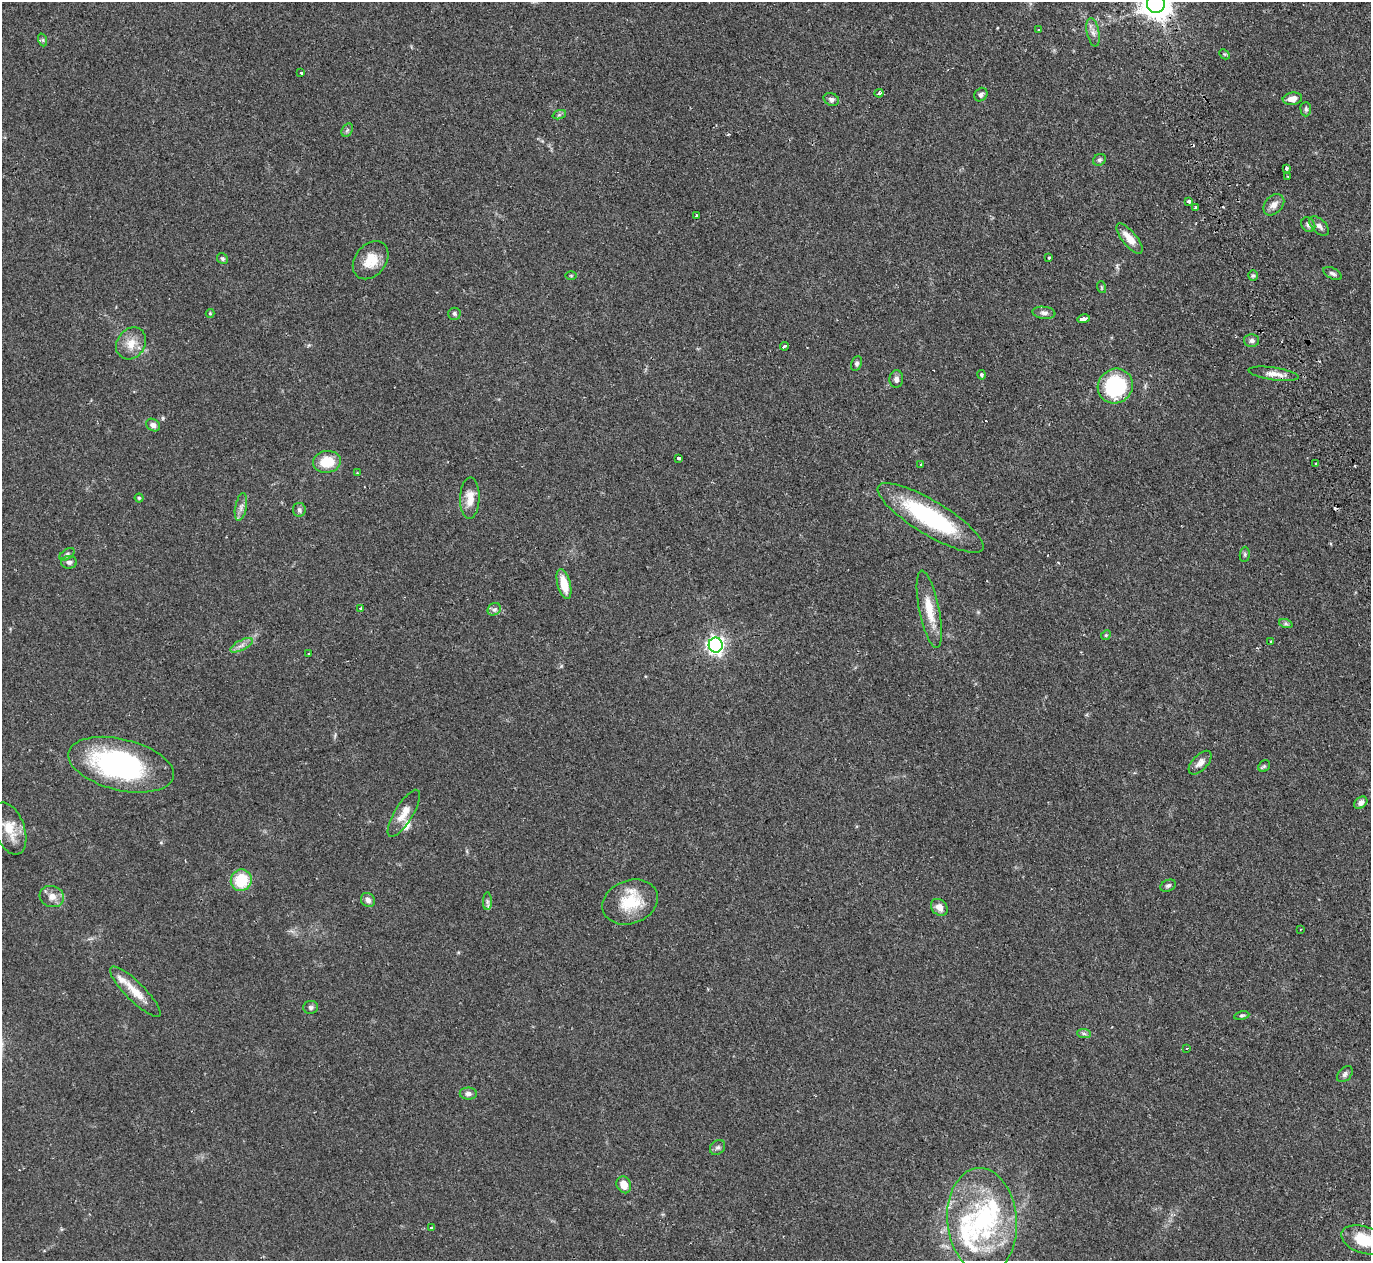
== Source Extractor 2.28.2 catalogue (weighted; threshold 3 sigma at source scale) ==
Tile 10 of 4 x 4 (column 2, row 3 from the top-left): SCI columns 1700-3068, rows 1735-2993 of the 6129 x 6111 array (HDU 1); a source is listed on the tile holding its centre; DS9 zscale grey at full resolution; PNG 1373 x 1263 px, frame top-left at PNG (2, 2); each listed source drawn as its Kron ellipse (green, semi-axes under 4 px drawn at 4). Shown black and unused: <1% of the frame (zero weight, under 2 of 3 exposures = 11% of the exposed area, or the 3 px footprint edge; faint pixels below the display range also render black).
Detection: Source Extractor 2.28.2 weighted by HDU 2 'WHT'; one run over the whole footprint, this tile lists its part. Background 0.0542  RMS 0.0046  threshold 0.0205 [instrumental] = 3 sigma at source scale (4.5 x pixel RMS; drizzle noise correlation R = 1.50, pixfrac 1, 0.05/0.05 arcsec/px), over >= 5 px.
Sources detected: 101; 1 inside a brighter object's white glare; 3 cosmic-ray / hot-pixel residue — neither listed nor drawn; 5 inside a brighter listed object's ellipse — not listed separately; the other 92 listed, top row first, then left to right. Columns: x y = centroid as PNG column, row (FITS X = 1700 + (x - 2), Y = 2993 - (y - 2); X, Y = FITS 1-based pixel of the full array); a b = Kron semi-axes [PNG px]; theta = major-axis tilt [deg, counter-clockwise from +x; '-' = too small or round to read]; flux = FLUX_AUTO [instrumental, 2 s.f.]
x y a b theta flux
1156 4 9 9 - 640
1039 30 3 3 - 0.75
1093 32 14 6 -78 2.3
43 40 6 4 -71 0.66
1224 54 6 4 -43 0.57
301 73 3 3 - 0.96
879 93 4 3 - 1.7
981 95 7 6 - 1.3
831 99 8 6 -26 1.3
1292 99 9 6 8 3.7
1306 109 7 5 -89 0.9
559 115 7 4 19 0.78
347 130 7 5 59 0.89
1099 160 7 5 30 0.89
1286 169 4 3 - 2.8
1288 176 3 2 - 0.37
1189 201 4 3 - 2.4
1274 205 12 8 47 2.9
1195 207 3 2 - 0.67
697 215 3 3 - 0.91
1308 225 8 6 -53 1.3
1319 226 12 7 -44 1.9
1130 239 18 7 -51 5.7
1049 257 3 3 - 2.3
222 259 6 5 - 0.82
371 260 21 15 51 8.8
1333 273 10 5 -28 1.2
1253 275 5 4 - 0.74
571 276 6 4 0 0.47
1101 287 6 3 -71 0.46
210 313 4 4 - 0.4
1044 313 11 6 -7 1.7
454 314 6 6 - 0.88
1084 319 6 3 14 27
1252 341 7 6 - 1.3
131 343 17 14 54 6.1
784 346 4 3 - 0.97
857 363 7 5 65 0.94
1274 374 25 6 -8 4
982 375 5 4 - 0.76
896 379 8 7 - 1.8
1115 386 18 17 - 35
153 425 7 6 - 1.6
679 458 3 3 - 1.9
327 462 14 11 9 11
1316 464 3 3 - 0.94
921 465 3 3 - 1.1
357 473 4 3 - 0.43
139 498 4 4 - 0.62
470 498 21 9 88 5.9
241 507 14 5 79 2.1
299 510 7 6 - 1.2
930 518 61 17 -31 51
67 554 8 5 34 0.94
1245 554 7 5 85 0.77
69 562 8 6 1 1.3
564 584 15 6 -75 8.2
360 608 3 3 - 1.2
494 609 7 6 - 1.3
929 609 39 10 -78 10
1286 624 7 4 -19 0.87
1106 635 5 4 - 0.5
1271 641 3 3 - 0.46
241 645 12 5 27 1.9
716 645 7 7 - 170
309 653 2 2 - 0.47
1200 763 15 7 47 2.7
121 765 54 25 -13 80
1264 766 6 5 - 0.71
1361 803 7 5 39 1.8
404 813 27 9 58 5.5
9 829 27 15 -70 9.6
241 880 11 10 - 16
1168 886 8 5 25 0.97
52 897 12 10 -18 3.7
368 900 7 6 - 1.8
487 901 9 4 89 1.2
630 902 28 21 21 16
939 907 9 7 -48 3.4
1301 929 2 2 - 0.29
135 992 34 9 -45 7.6
311 1007 7 6 - 1
1242 1016 8 4 10 0.71
1084 1034 7 4 -2 0.88
1187 1048 3 3 - 0.98
1345 1074 9 6 46 1.3
468 1094 8 6 -1 1.5
718 1147 8 6 42 1.2
624 1185 9 7 -64 4.8
982 1221 53 35 -85 56
431 1227 3 3 - 0.73
1364 1240 23 13 -19 13
Overlapping masked pixels (flux is a lower limit): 1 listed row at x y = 1156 4
Isophote crosses this tile's border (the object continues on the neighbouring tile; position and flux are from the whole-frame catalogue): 2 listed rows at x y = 1156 4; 1364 1240